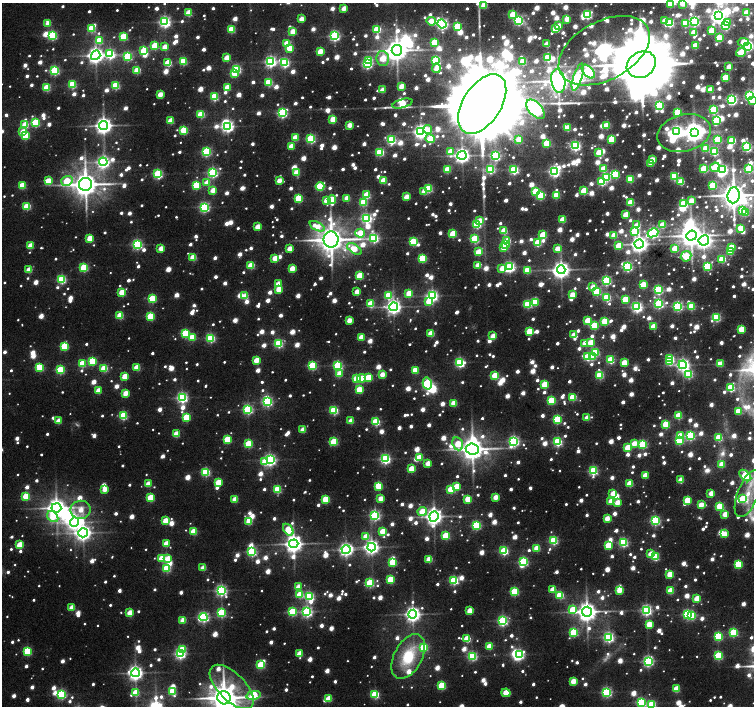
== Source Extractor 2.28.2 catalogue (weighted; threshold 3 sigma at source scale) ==
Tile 10 of 4 x 4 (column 2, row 3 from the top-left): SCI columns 1508-3010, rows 1579-2985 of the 6026 x 6036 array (HDU 1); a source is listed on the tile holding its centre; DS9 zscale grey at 2 x 2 block average (1 PNG px = mean of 2 x 2 image px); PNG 756 x 708 px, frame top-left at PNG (2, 3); each listed source drawn as its Kron ellipse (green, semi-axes under 4 px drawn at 4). Nothing masked; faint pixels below the display range render black.
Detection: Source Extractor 2.28.2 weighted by HDU 2 'WHT'; one run over the whole footprint, this tile lists its part. Background 0.11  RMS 0.012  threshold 0.0475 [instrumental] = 3 sigma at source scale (4.09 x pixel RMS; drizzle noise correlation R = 1.36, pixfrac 0.8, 0.0396/0.0396 arcsec/px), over >= 5 px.
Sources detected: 1864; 47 too faint to see at this stretch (2 x 2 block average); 23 inside a brighter object's white glare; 1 long thin detection or spike segment (spike, bleed or trail) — neither listed nor drawn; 5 coinciding with a brighter row at this scale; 21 inside a brighter listed object's ellipse — not listed separately; of the other 1767, all 500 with FLUX_AUTO >= 68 (the completeness limit of this list) listed and drawn (1267 fainter detections not listed), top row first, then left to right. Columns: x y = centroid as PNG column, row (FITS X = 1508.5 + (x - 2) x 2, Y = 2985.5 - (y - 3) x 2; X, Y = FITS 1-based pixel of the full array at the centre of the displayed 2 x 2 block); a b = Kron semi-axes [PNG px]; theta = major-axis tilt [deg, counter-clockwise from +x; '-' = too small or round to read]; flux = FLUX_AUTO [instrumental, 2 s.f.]
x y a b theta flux
683 3 3 3 - 110
670 4 3 3 - 100
484 5 3 3 - 110
344 8 3 2 - 69
188 13 3 3 - 130
746 13 3 3 - 120
513 14 4 3 - 150
587 15 3 3 - 370
718 16 3 3 - 720
301 19 3 2 - 70
567 19 3 3 - 76
431 21 5 3 - 82
518 21 4 3 - 360
665 21 3 3 - 81
694 21 4 3 - 440
165 22 4 4 - 750
727 22 3 3 - 89
48 23 3 3 - 73
670 23 3 3 - 260
685 23 3 3 - 170
442 24 4 4 - 740
457 26 3 3 - 170
559 26 3 3 - 76
725 26 3 3 - 260
91 29 3 3 - 160
231 29 3 3 - 170
377 29 3 3 - 210
555 29 3 3 - 130
711 30 3 3 - 110
293 32 3 3 - 100
694 33 3 3 - 110
52 35 3 3 - 350
123 36 3 3 - 190
334 36 3 3 - 580
719 38 3 3 - 170
99 41 3 3 - 140
434 42 3 3 - 130
743 42 5 4 - 100
287 43 3 3 - 92
547 44 3 3 - 81
155 46 3 3 - 180
695 46 3 3 - 110
747 46 3 3 - 350
165 47 3 3 - 91
290 48 3 3 - 110
397 50 5 5 - 3900
144 51 3 3 - 230
320 51 3 3 - 100
604 51 49 29 28 2600
741 52 5 3 - 140
110 54 4 4 - 440
96 55 5 4 - 1700
128 56 3 3 - 290
227 58 3 3 - 110
383 58 8 6 -78 140
548 58 3 3 - 250
369 60 4 3 - 130
436 60 4 3 - 340
183 61 3 3 - 210
271 61 4 4 - 680
523 61 3 3 - 130
168 63 3 3 - 160
284 63 4 3 - 410
367 64 3 3 - 460
641 65 15 12 29 41000
729 67 3 3 - 100
436 68 5 3 - 85
236 69 3 3 - 320
55 70 3 3 - 390
137 70 3 3 - 140
588 72 8 4 -48 740
235 73 3 3 - 120
578 77 14 4 72 530
725 78 3 3 - 160
558 81 12 7 -81 4700
268 82 3 3 - 200
72 84 3 3 - 240
116 85 3 3 - 230
402 86 3 2 - 80
227 87 3 3 - 100
47 88 3 3 - 170
382 90 3 2 - 69
710 90 3 3 - 99
160 94 3 2 - 77
750 96 3 3 - 540
214 97 3 3 - 250
732 99 4 3 - 510
753 101 3 3 - 74
402 103 10 4 15 160
482 104 33 19 57 120000
659 105 3 3 - 280
536 109 12 6 -48 990
713 110 3 3 - 260
677 112 3 3 - 150
282 113 4 3 - 480
201 114 3 3 - 170
333 119 3 3 - 130
716 120 3 3 - 180
171 121 3 3 - 100
35 123 3 3 - 250
25 125 3 3 - 130
104 125 4 4 - 1900
350 125 3 3 - 76
607 125 3 3 - 110
227 126 4 3 - 840
567 128 3 3 - 110
428 129 4 4 - 69
184 130 3 3 - 210
23 132 3 3 - 82
421 132 4 4 - 1100
677 132 4 3 - 790
695 132 3 3 - 2000
684 133 27 18 14 210
25 136 3 3 - 180
295 138 3 3 - 100
311 139 3 3 - 350
430 139 5 4 - 180
519 139 3 3 - 74
611 139 3 3 - 150
718 139 3 3 - 160
391 140 3 3 - 390
732 140 3 3 - 200
547 143 3 3 - 180
291 146 3 3 - 79
575 146 3 3 - 540
747 147 3 3 - 450
706 148 3 3 - 110
207 151 3 3 - 200
450 151 3 3 - 69
380 152 3 3 - 280
714 152 3 3 - 240
599 153 3 3 - 130
462 155 4 4 - 1400
495 156 4 3 - 420
652 160 3 3 - 100
103 162 4 4 - 900
651 163 3 3 - 69
715 167 5 4 - 130
447 169 3 3 - 140
490 169 3 3 - 370
603 169 3 3 - 130
704 169 3 3 - 220
749 169 3 3 - 280
514 170 3 3 - 390
722 170 3 3 - 590
554 171 4 3 - 630
213 173 3 3 - 490
296 173 3 3 - 100
158 174 3 3 - 390
616 174 3 3 - 160
674 176 3 3 - 270
607 178 3 3 - 160
630 179 3 3 - 170
383 180 3 3 - 120
48 181 4 3 - 120
67 181 6 5 - 160
279 181 3 3 - 71
602 182 3 3 - 270
681 182 3 3 - 130
207 183 3 3 - 79
85 184 6 6 - 5600
22 185 3 3 - 140
196 185 3 3 - 200
712 185 3 3 - 130
320 186 4 3 - 260
428 188 3 3 - 220
213 190 3 3 - 74
536 191 3 3 - 140
584 191 3 3 - 160
424 192 3 3 - 86
367 195 3 3 - 160
556 195 3 3 - 130
734 195 8 6 84 6200
540 196 3 3 - 210
406 197 3 3 - 82
298 198 3 3 - 200
347 198 3 3 - 76
332 200 4 3 - 160
326 201 3 3 - 96
691 201 3 3 - 97
363 202 3 3 - 190
630 203 3 3 - 150
684 204 3 3 - 260
27 206 3 3 - 180
204 207 3 3 - 510
742 210 3 3 - 120
745 212 3 3 - 140
626 215 3 3 - 96
366 218 4 3 - 540
563 220 3 3 - 120
480 221 3 3 - 88
477 224 3 3 - 270
637 225 3 3 - 87
662 225 3 3 - 120
317 226 8 4 -26 85
258 227 3 3 - 97
741 228 3 3 - 110
504 231 3 3 - 130
634 231 4 4 - 210
360 233 5 4 - 130
653 233 5 4 - 570
453 234 3 3 - 160
543 235 3 3 - 170
614 235 3 3 - 94
691 236 5 5 - 4100
90 238 3 3 - 120
374 238 4 4 - 450
475 239 3 3 - 270
331 240 8 7 - 6400
704 240 5 5 - 1600
507 241 3 3 - 140
413 242 4 3 - 210
538 243 3 3 - 170
137 244 3 3 - 470
639 244 4 4 - 1900
505 245 3 3 - 110
30 246 3 3 - 92
619 246 4 3 - 140
731 247 3 3 - 150
161 248 3 3 - 71
504 248 3 3 - 87
290 249 3 3 - 88
354 249 8 4 -32 88
557 249 3 3 - 77
675 249 3 3 - 140
478 252 3 3 - 130
730 252 3 3 - 93
686 256 6 5 - 200
193 257 3 3 - 130
275 258 3 3 - 99
422 258 3 3 - 220
722 259 3 3 - 180
251 265 3 3 - 140
478 265 3 3 - 83
708 266 3 3 - 270
84 267 3 3 - 230
510 267 4 3 - 590
627 267 3 3 - 470
292 268 3 3 - 86
502 269 3 3 - 76
29 270 3 3 - 92
527 270 3 3 - 140
561 270 4 4 - 2000
360 276 3 3 - 160
61 279 3 3 - 320
606 281 3 3 - 410
278 284 3 3 - 85
643 285 3 3 - 120
593 287 3 3 - 77
279 289 3 3 - 98
659 290 3 3 - 310
122 292 3 3 - 140
357 292 3 3 - 71
597 292 3 3 - 230
409 293 3 3 - 110
572 295 3 3 - 86
245 296 3 3 - 94
388 296 4 3 - 180
432 296 4 4 - 750
607 297 3 3 - 250
152 299 3 3 - 200
625 299 3 3 - 120
429 301 3 3 - 110
535 302 3 3 - 120
370 304 3 3 - 140
528 304 4 3 - 250
659 304 4 3 - 390
678 306 3 3 - 460
691 306 3 3 - 180
394 307 4 4 - 1300
637 307 3 3 - 650
120 316 3 3 - 140
150 316 3 3 - 180
716 317 4 3 - 310
349 320 3 3 - 74
588 320 3 3 - 130
605 321 3 3 - 160
594 326 3 3 - 180
654 326 3 3 - 100
741 329 3 3 - 120
529 331 3 3 - 140
185 333 3 3 - 210
431 333 3 3 - 120
574 335 3 3 - 82
493 336 3 3 - 94
192 337 3 3 - 120
361 337 3 3 - 89
211 338 3 3 - 320
590 342 3 3 - 90
278 343 3 3 - 310
585 343 3 3 - 78
64 346 3 3 - 170
595 352 3 3 - 210
587 357 3 3 - 190
592 357 3 3 - 75
670 359 3 3 - 260
256 360 3 3 - 100
611 360 3 3 - 210
92 361 3 3 - 170
670 362 3 3 - 110
460 363 4 3 - 430
624 363 3 3 - 100
82 364 3 3 - 150
721 364 3 3 - 69
338 365 3 3 - 370
683 365 4 4 - 930
312 366 3 3 - 270
40 368 3 3 - 150
104 368 3 3 - 160
137 368 3 3 - 110
60 370 3 3 - 220
415 370 3 3 - 120
339 374 3 3 - 78
382 374 3 3 - 68
688 374 4 3 - 300
600 375 3 3 - 220
125 376 3 3 - 110
495 376 3 3 - 180
369 377 3 3 - 82
361 378 4 3 - 120
356 379 3 3 - 120
427 383 6 4 -76 380
545 384 3 3 - 140
731 388 3 3 - 260
359 390 3 3 - 140
98 391 3 3 - 80
125 393 3 3 - 77
573 397 3 3 - 180
182 398 4 3 - 620
551 400 3 3 - 180
267 402 4 3 - 440
454 403 3 3 - 100
248 409 3 3 - 440
334 410 3 3 - 290
738 411 3 3 - 120
123 416 3 3 - 240
678 416 3 3 - 160
186 417 3 3 - 150
587 418 3 3 - 74
557 419 3 3 - 260
58 421 3 3 - 80
351 421 3 3 - 74
376 422 3 3 - 250
666 424 3 3 - 180
303 430 3 3 - 73
176 434 3 3 - 120
680 436 3 3 - 90
690 436 3 3 - 380
719 438 3 3 - 190
227 439 3 3 - 160
679 440 3 3 - 230
514 441 3 3 - 590
334 442 3 3 - 230
558 442 3 3 - 360
634 443 3 3 - 71
248 444 3 3 - 190
458 444 7 5 -64 110
643 444 3 3 - 300
627 447 4 3 - 110
472 449 6 5 - 4500
420 457 3 3 - 96
385 459 3 3 - 560
270 460 4 4 - 790
265 462 4 3 - 83
428 463 3 3 - 76
722 464 3 3 - 99
411 469 3 3 - 120
593 471 4 3 - 380
206 472 3 3 - 280
645 475 3 3 - 86
745 476 7 4 -42 400
681 480 3 3 - 73
218 482 3 3 - 120
148 484 3 3 - 80
630 484 3 3 - 120
378 486 3 3 - 110
457 486 3 3 - 120
105 489 3 3 - 68
277 489 3 3 - 190
451 489 3 3 - 180
613 493 3 3 - 76
711 493 3 3 - 70
748 494 25 10 68 87
26 496 3 3 - 170
495 497 3 2 - 70
150 498 3 3 - 150
235 499 3 3 - 88
326 499 3 3 - 190
380 499 3 3 - 70
468 499 3 3 - 140
743 499 4 3 - 250
687 500 3 3 - 150
611 501 3 3 - 81
617 502 3 3 - 73
701 505 4 3 - 100
720 506 3 3 - 210
56 508 5 4 - 2500
81 510 10 9 - 69
422 511 5 4 - 110
725 514 3 3 - 85
375 515 3 3 - 530
434 516 5 4 - 1800
53 517 6 5 - 96
607 518 3 3 - 78
165 521 3 3 - 100
249 521 4 3 - 110
655 521 3 3 - 440
74 522 5 4 - 1100
476 525 3 3 - 320
288 530 7 4 -55 150
382 531 3 3 - 88
193 532 3 3 - 140
83 533 5 4 - 1500
724 534 3 3 - 79
366 536 3 3 - 84
446 536 3 3 - 180
553 541 3 3 - 320
623 542 3 3 - 380
166 544 3 3 - 97
294 544 5 4 - 2000
19 545 3 3 - 120
608 546 3 3 - 140
372 547 4 4 - 1200
537 548 3 3 - 120
346 550 4 4 - 1100
504 551 3 3 - 340
252 552 3 3 - 420
651 554 3 3 - 98
655 557 3 3 - 190
162 558 3 3 - 120
168 558 3 3 - 74
429 559 3 3 - 120
393 562 3 3 - 180
523 562 3 3 - 400
738 564 3 3 - 180
167 568 3 3 - 240
203 568 3 3 - 76
670 574 3 3 - 120
390 579 3 3 - 170
454 580 3 3 - 350
370 583 3 3 - 300
298 587 3 3 - 70
221 590 4 4 - 650
553 590 3 3 - 100
619 590 3 2 - 87
670 591 3 3 - 120
514 592 3 3 - 240
300 595 3 3 - 140
560 595 3 3 - 200
309 596 3 3 - 360
697 599 3 3 - 110
72 608 3 3 - 78
572 610 4 3 - 130
646 610 3 3 - 610
469 611 3 3 - 85
292 612 3 3 - 230
307 612 4 4 - 590
587 612 5 5 - 2800
130 613 3 3 - 98
221 613 3 3 - 280
413 614 4 4 - 1500
687 614 3 3 - 360
692 615 3 3 - 190
203 617 4 3 - 560
183 620 3 3 - 90
503 621 4 3 - 500
649 624 3 3 - 99
574 632 3 3 - 270
733 632 4 3 - 250
718 636 3 3 - 270
609 637 3 3 - 560
467 639 3 3 - 160
424 647 3 3 - 270
489 647 3 3 - 100
182 649 3 3 - 130
28 651 3 3 - 210
180 654 3 3 - 560
299 654 3 3 - 87
519 655 3 3 - 460
408 656 24 14 62 170
472 656 3 3 - 400
718 656 3 3 - 270
648 661 4 3 - 590
261 665 3 3 - 220
135 673 4 4 - 1400
573 681 3 3 - 88
442 686 3 3 - 210
232 687 28 13 -45 180
676 689 3 3 - 120
172 692 3 3 - 180
607 692 3 3 - 490
136 693 3 3 - 150
506 693 4 3 - 120
62 694 3 3 - 400
375 694 3 3 - 260
254 695 7 3 13 250
224 698 7 6 - 6700
329 699 3 3 - 110
641 702 3 3 - 420
652 704 3 3 - 240
Isophote crosses this tile's border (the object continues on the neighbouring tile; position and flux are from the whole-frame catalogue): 12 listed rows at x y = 683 3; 670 4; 484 5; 604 51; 750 96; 753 101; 734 195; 745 476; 748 494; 224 698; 641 702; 652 704
Diffuse or blended objects may show on this block-average render without a row.